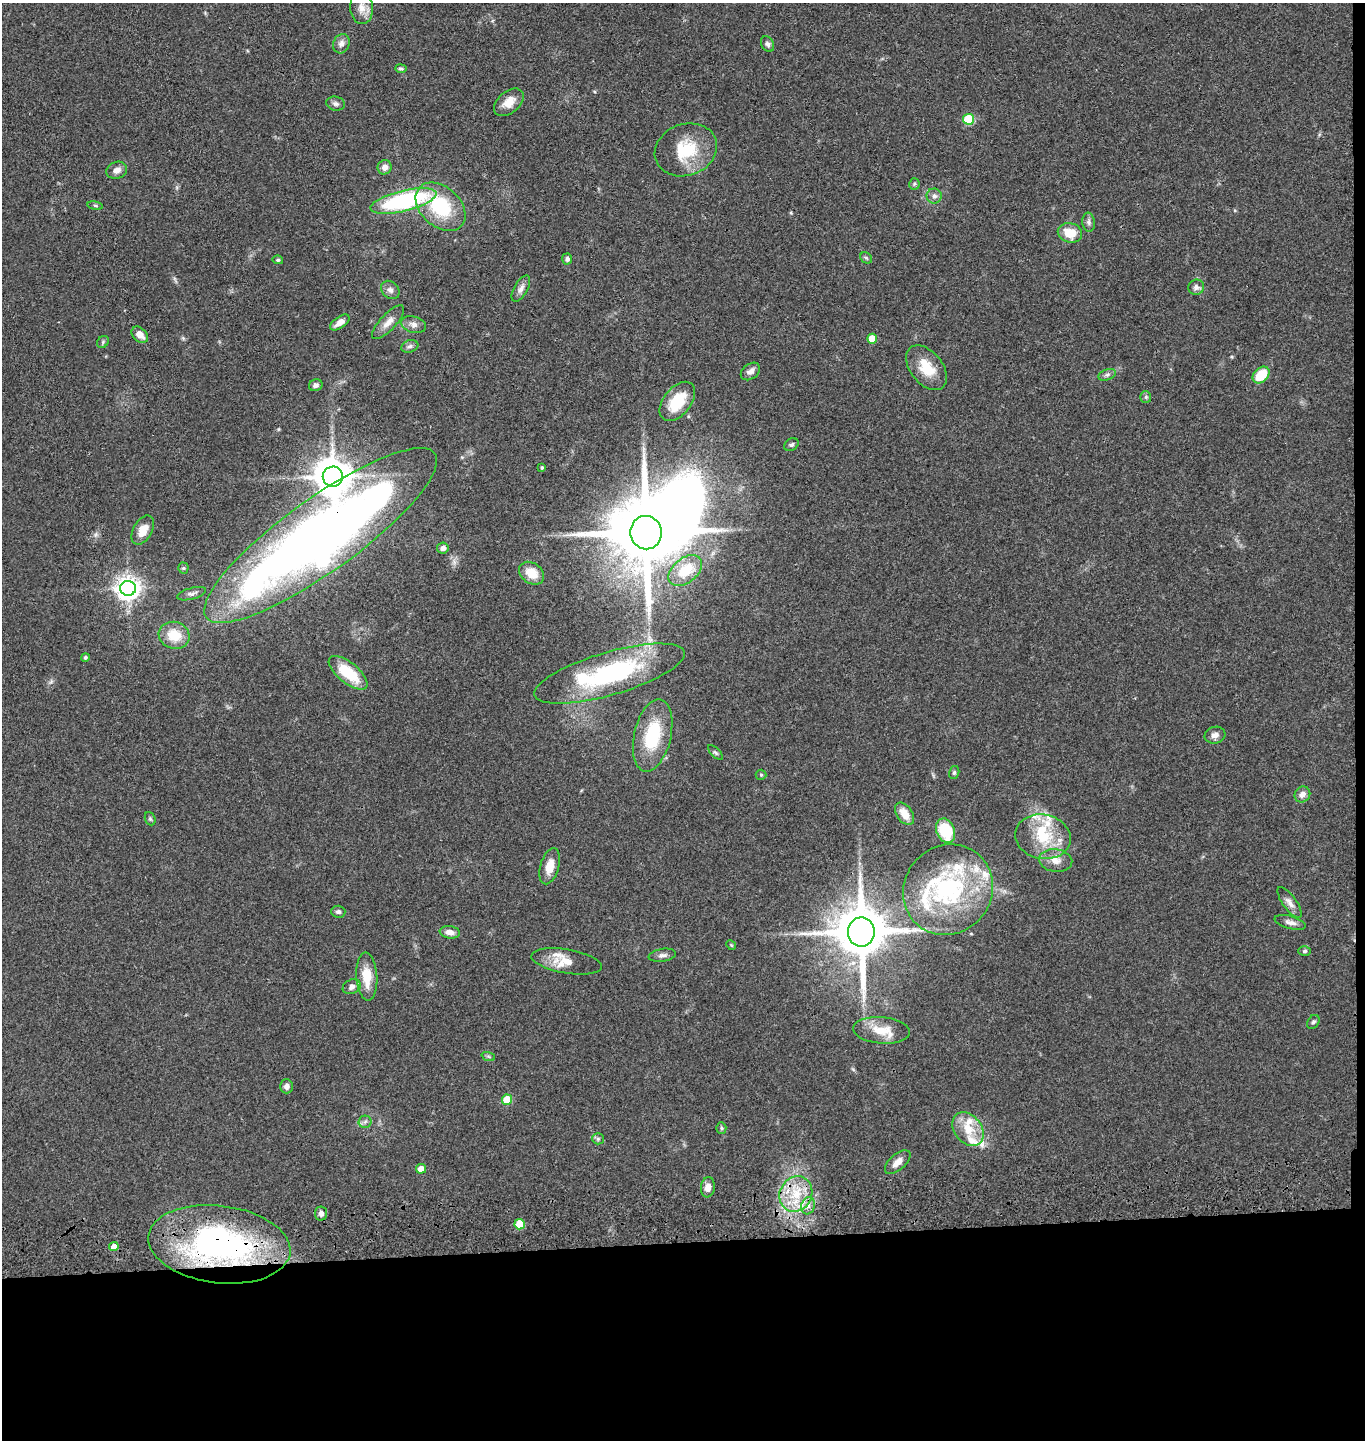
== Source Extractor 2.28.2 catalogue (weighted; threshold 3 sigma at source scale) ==
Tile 9 of 3 x 3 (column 3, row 3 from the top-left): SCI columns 2870-4232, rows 117-1554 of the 4367 x 4546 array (HDU 1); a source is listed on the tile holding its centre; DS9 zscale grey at full resolution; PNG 1367 x 1442 px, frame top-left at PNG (2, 3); each listed source drawn as its Kron ellipse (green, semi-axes under 4 px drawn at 4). Shown black and unused: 14% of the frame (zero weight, under 3 of 4 exposures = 6% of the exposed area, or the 3 px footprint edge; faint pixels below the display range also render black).
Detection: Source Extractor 2.28.2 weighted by HDU 2 'WHT'; one run over the whole footprint, this tile lists its part. Background 0.0643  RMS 0.0059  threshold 0.0266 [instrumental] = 3 sigma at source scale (4.5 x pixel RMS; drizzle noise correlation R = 1.50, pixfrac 1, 0.05/0.05 arcsec/px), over >= 5 px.
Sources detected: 111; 3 inside a brighter object's white glare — neither listed nor drawn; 13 inside a brighter listed object's ellipse — not listed separately; the other 95 listed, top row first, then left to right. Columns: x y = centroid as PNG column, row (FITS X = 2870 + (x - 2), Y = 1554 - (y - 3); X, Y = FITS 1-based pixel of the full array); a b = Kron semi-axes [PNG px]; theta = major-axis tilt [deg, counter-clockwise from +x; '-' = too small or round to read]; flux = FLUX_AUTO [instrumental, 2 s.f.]
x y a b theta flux
362 8 16 11 -86 5.7
341 44 10 8 65 3
767 44 8 6 -64 1.6
401 69 5 4 - 1.1
509 102 17 10 41 7.2
336 104 9 7 -12 1.9
969 119 5 5 - 35
686 150 32 25 20 26
385 167 7 7 - 3.8
117 170 10 8 16 3.5
914 184 6 5 - 1
934 196 7 7 - 2.7
403 201 34 10 14 83
95 206 8 4 -9 0.99
441 207 28 20 -42 38
1089 222 9 6 -84 1.8
1070 233 12 9 -13 11
866 258 6 5 - 0.97
567 259 5 5 - 1.8
278 260 5 4 - 0.91
1196 287 8 7 - 2.6
521 289 14 7 60 3
390 290 10 8 -45 2.7
388 322 22 8 47 5.2
340 323 11 5 35 4.1
414 325 12 8 -17 3.4
140 335 9 6 -44 5.3
872 339 5 5 - 10
103 342 6 5 - 0.94
410 346 9 6 18 1.8
926 368 26 16 -51 15
750 371 11 7 37 3.1
1107 375 9 5 20 1.6
1261 375 10 7 44 16
316 385 7 5 22 1.8
1146 397 6 5 - 0.92
677 401 23 13 51 19
791 445 8 5 31 1.5
542 467 4 3 - 0.92
333 477 10 10 - 1600
143 530 16 9 61 8
646 533 17 15 -80 6900
321 535 141 36 36 680
443 548 6 5 - 2.4
183 568 5 5 - 0.87
685 571 19 12 40 16
531 573 13 10 -35 10
128 588 8 7 - 480
192 594 15 5 16 2.3
174 635 15 13 -18 14
85 657 4 4 - 1.3
348 673 23 10 -39 22
609 674 78 21 16 83
653 735 37 18 77 33
1215 735 10 8 16 3
716 753 9 4 -45 1.1
954 773 7 5 76 1
761 775 5 5 - 0.78
1302 794 8 7 - 3.4
905 814 12 7 -55 7.5
150 819 7 5 -69 1
946 831 12 9 -68 23
1043 837 28 22 -11 26
1056 860 17 11 -8 6.1
550 866 19 9 74 7.7
948 890 46 43 51 89
1290 903 18 7 -54 3.7
338 912 7 6 - 1.6
1290 922 16 6 -14 3
450 932 10 6 -8 4
861 932 15 13 90 3800
731 945 5 4 - 0.69
1305 951 6 5 - 1.1
662 955 14 6 9 2.5
567 961 36 12 -10 9.4
367 977 24 10 -86 13
352 987 9 7 23 2.8
1313 1022 8 5 59 1.3
881 1030 28 13 -5 12
488 1056 7 4 -18 1
286 1086 7 6 - 2.3
507 1100 5 5 - 15
365 1122 6 6 - 1.5
721 1128 5 5 - 0.94
968 1129 19 13 -51 13
598 1139 6 5 - 1.2
898 1162 15 8 41 5.1
421 1169 5 5 - 7.6
708 1187 10 7 82 4.1
796 1194 18 16 61 18
808 1206 9 6 73 2.9
321 1214 7 6 - 2.7
520 1224 5 5 - 17
219 1244 71 38 -7 180
114 1247 4 4 - 5.6
Overlapping masked pixels (flux is a lower limit): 3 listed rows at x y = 321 535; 861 932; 219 1244